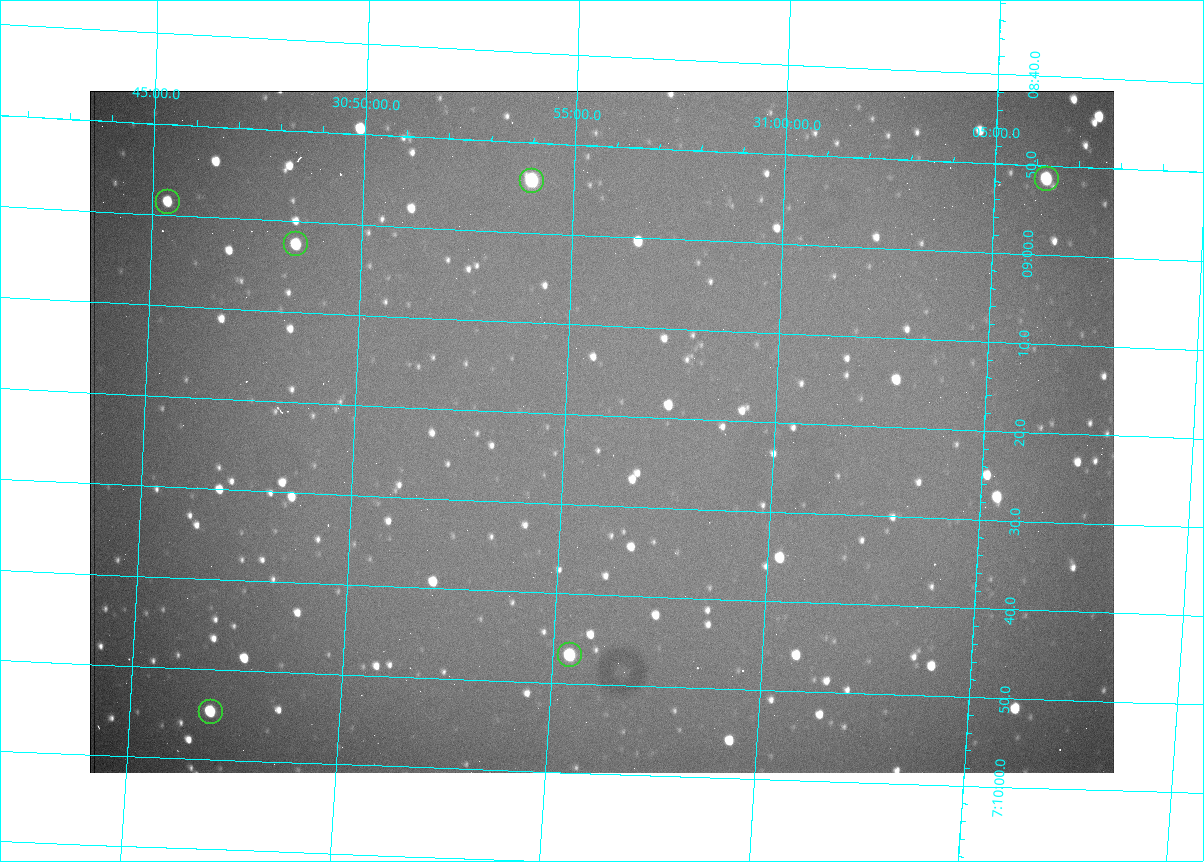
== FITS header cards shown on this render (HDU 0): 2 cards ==
NAXIS1  =                 1024 /fastest changing axis
NAXIS2  =                  682 /next to fastest changing axis

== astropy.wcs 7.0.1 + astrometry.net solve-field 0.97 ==
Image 1024 x 682 px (HDU 0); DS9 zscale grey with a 90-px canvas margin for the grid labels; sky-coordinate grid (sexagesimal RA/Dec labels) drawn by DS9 from the SOLVED WCS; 6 Tycho-2 reference stars matched to detected sources circled (green)
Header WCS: RA---TAN/DEC--TAN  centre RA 07:09:22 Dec +30:56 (107.34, +30.93 deg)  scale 1.43 arcsec/px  FOV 24.4' x 16.3'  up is -93 deg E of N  parity flipped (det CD > 0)
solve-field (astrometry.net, Tycho-2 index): VERIFIED the header's WCS against the Tycho-2 star catalogue (6 matches, 0 conflicts) and refined it, rather than solving blind
Solved WCS: RA---TAN-SIP/DEC--TAN-SIP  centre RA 07:09:22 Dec +30:56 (107.34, +30.93 deg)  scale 1.43 arcsec/px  FOV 24.4' x 16.3'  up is -93 deg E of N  parity flipped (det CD > 0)
The solver's refit moves the header's centre by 3.3 arcsec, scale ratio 0.9998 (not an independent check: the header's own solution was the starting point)
Tycho-2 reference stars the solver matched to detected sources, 6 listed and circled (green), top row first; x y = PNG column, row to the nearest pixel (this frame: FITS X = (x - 90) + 1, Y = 682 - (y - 91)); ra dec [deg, ICRS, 3 dp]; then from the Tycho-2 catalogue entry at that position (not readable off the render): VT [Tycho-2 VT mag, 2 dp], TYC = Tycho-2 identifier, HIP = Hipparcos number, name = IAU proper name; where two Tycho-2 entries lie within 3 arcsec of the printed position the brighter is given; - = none
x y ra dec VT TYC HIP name
1047 179 107.215 +31.104 11.64 2438-821-1 - -
532 181 107.226 +30.900 10.76 2438-883-1 - -
168 202 107.244 +30.756 12.13 2438-718-1 - -
296 244 107.261 +30.807 12.26 2438-856-1 - -
570 655 107.445 +30.924 11.38 2438-1056-1 - -
211 712 107.478 +30.782 11.68 2438-545-1 - -